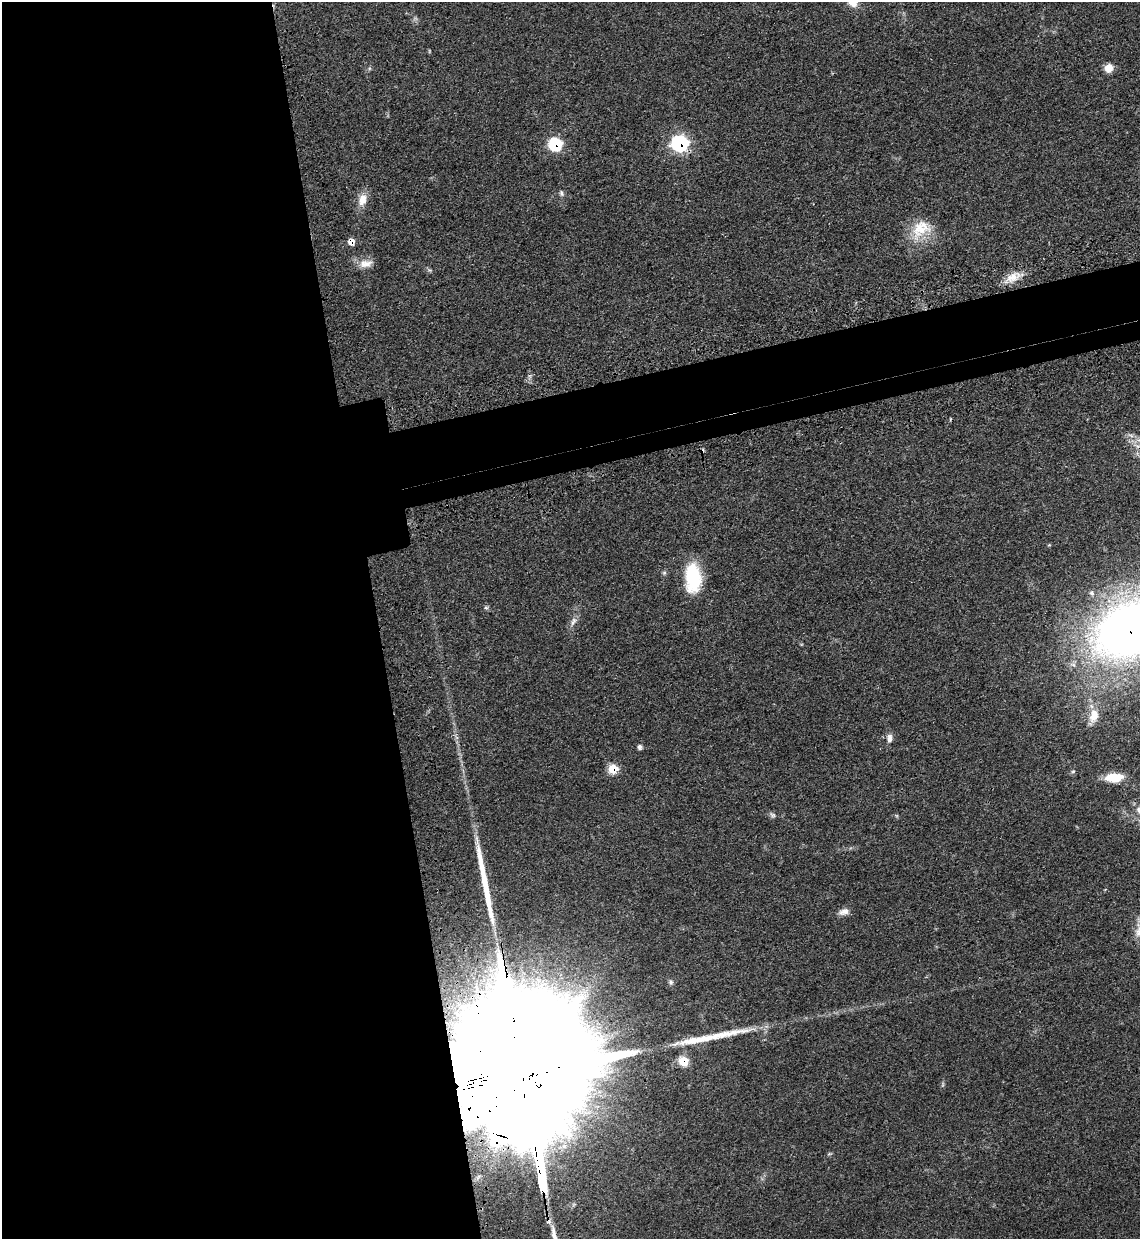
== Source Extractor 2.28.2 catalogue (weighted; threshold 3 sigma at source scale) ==
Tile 9 of 4 x 4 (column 1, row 3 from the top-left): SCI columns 200-1337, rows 1309-2545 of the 5070 x 5089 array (HDU 1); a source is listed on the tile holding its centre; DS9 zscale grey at full resolution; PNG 1142 x 1241 px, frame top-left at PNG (2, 2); no overlay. Shown black and unused: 38% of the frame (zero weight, under 3 of 4 exposures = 6% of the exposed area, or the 3 px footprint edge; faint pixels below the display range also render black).
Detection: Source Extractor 2.28.2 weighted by HDU 2 'WHT'; one run over the whole footprint, this tile lists its part. Background 0.0412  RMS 0.0064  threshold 0.029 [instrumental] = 3 sigma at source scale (4.5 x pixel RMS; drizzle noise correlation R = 1.50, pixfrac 1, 0.05/0.05 arcsec/px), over >= 5 px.
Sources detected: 30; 2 cosmic-ray / hot-pixel residue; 1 long thin detection or spike segment (spike, bleed or trail) — not listed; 1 inside a brighter listed object's ellipse — not listed separately; the other 26 listed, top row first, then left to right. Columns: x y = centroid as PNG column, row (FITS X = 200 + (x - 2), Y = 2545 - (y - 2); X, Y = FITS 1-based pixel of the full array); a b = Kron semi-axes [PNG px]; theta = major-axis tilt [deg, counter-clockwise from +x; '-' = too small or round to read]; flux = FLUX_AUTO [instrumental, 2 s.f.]
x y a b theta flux
853 2 11 8 -45 8.1
1109 68 7 6 - 11
680 143 8 8 - 110
555 144 7 7 - 49
561 193 8 5 -65 1.5
362 200 16 10 76 7.3
921 229 30 21 39 19
365 263 19 10 7 6.1
1013 277 21 12 26 8.5
693 578 33 17 -88 32
1092 593 7 6 - 1.6
486 608 6 4 0 0.96
573 621 13 6 62 3.1
1129 630 59 43 28 490
1094 716 20 12 75 9.6
889 738 12 6 88 3
640 747 6 5 - 1.7
613 769 7 6 - 19
1073 771 6 4 2 0.83
1114 777 20 10 3 14
773 815 8 5 -35 1.5
844 912 13 8 16 3.7
671 982 7 5 -23 1.3
697 1039 71 10 10 28
683 1061 7 7 - 19
523 1078 104 25 -81 91000
Overlapping masked pixels (flux is a lower limit): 6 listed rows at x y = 680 143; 555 144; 1129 630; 613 769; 683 1061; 523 1078
Isophote crosses this tile's border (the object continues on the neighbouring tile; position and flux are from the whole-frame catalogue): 2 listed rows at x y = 853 2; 1129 630